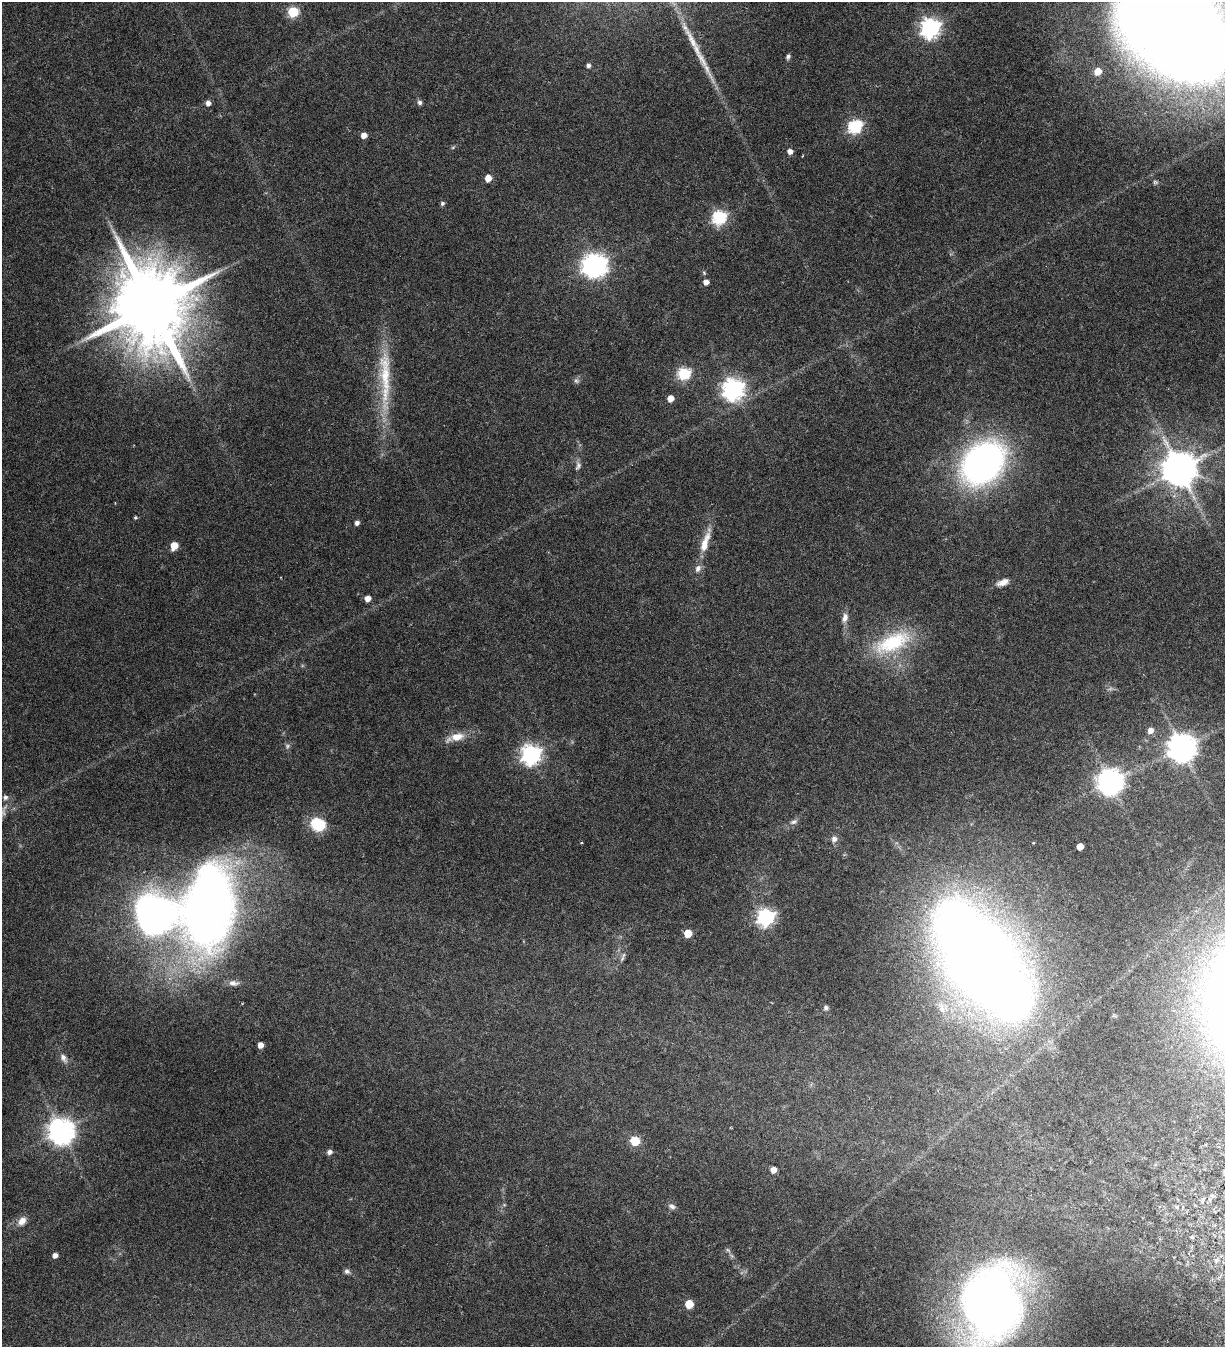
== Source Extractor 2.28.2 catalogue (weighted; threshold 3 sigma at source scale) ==
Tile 6 of 4 x 4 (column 2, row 2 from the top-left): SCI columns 1615-2837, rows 2797-4141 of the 5817 x 5693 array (HDU 1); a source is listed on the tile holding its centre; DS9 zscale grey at full resolution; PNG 1227 x 1349 px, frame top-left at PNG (2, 2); no overlay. Nothing masked; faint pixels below the display range render black.
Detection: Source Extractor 2.28.2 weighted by HDU 2 'WHT'; one run over the whole footprint, this tile lists its part. Background 0.0537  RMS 0.004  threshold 0.0162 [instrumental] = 3 sigma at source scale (4.09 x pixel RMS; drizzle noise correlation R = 1.36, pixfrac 0.8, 0.0396/0.0396 arcsec/px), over >= 5 px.
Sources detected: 77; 1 too faint to see at this stretch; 2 inside a brighter object's white glare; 1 long thin detection or spike segment (spike, bleed or trail) — not listed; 2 inside a brighter listed object's ellipse — not listed separately; the other 71 listed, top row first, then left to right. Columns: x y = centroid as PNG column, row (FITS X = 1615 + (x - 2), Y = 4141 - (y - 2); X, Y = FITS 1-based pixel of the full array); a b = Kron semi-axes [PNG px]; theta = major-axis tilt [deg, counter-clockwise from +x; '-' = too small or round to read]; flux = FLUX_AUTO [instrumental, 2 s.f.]
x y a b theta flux
293 12 6 5 - 26
930 28 8 7 - 170
1180 38 136 84 -24 540
692 40 40 8 -62 7.5
788 56 7 5 74 0.79
588 65 5 5 - 1.1
420 102 6 5 - 1.1
208 103 5 5 - 1.6
855 127 7 6 - 48
364 135 5 5 - 2.7
453 147 6 3 19 0.43
790 151 5 5 - 2
802 156 4 2 - 0.21
488 178 5 5 - 4.4
1155 182 8 6 -24 0.77
442 203 5 5 - 0.8
719 217 7 6 - 65
596 265 9 8 - 230
704 273 6 5 - 0.46
706 282 5 4 - 2.3
151 306 22 19 -44 4900
684 374 6 6 - 42
385 375 84 15 -88 21
576 381 7 7 - 0.92
733 389 8 8 - 230
671 398 5 5 - 3.7
983 463 40 30 45 150
578 466 13 7 72 1.4
1179 469 11 10 - 950
135 518 4 4 - 0.49
357 523 5 4 - 1.4
705 542 36 9 73 6.8
174 546 6 5 - 6
1003 582 15 7 20 2.7
368 599 5 4 - 2.9
845 618 13 8 74 2.2
893 642 52 23 24 25
1150 730 6 5 - 2.4
457 737 18 10 13 5.1
287 746 8 7 - 0.92
1182 748 9 9 - 520
531 755 8 7 - 170
1110 782 8 8 - 380
5 797 6 6 - 1.1
794 822 12 6 21 1.3
318 824 18 15 -20 9.5
834 839 8 7 - 1.6
582 843 4 2 - 0.25
1080 846 5 5 - 4.2
209 905 88 52 81 250
153 915 53 49 -25 110
765 917 7 7 - 120
688 933 5 5 - 9.2
622 958 9 5 60 0.92
982 960 104 52 -54 620
233 983 14 7 -2 1.8
826 1008 6 6 - 0.88
260 1045 5 5 - 2.4
63 1058 14 8 -59 2
61 1131 8 8 - 400
635 1141 6 5 - 17
329 1152 7 6 - 1.2
773 1170 5 4 - 3.1
672 1206 10 6 -23 1.2
1177 1207 5 3 - 0.41
22 1221 13 9 54 2.8
728 1250 9 5 -53 0.76
55 1255 4 4 - 1.9
347 1271 7 6 - 1
689 1304 5 5 - 11
992 1305 70 51 78 260
Isophote crosses this tile's border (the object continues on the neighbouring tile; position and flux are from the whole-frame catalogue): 2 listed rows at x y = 1180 38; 992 1305